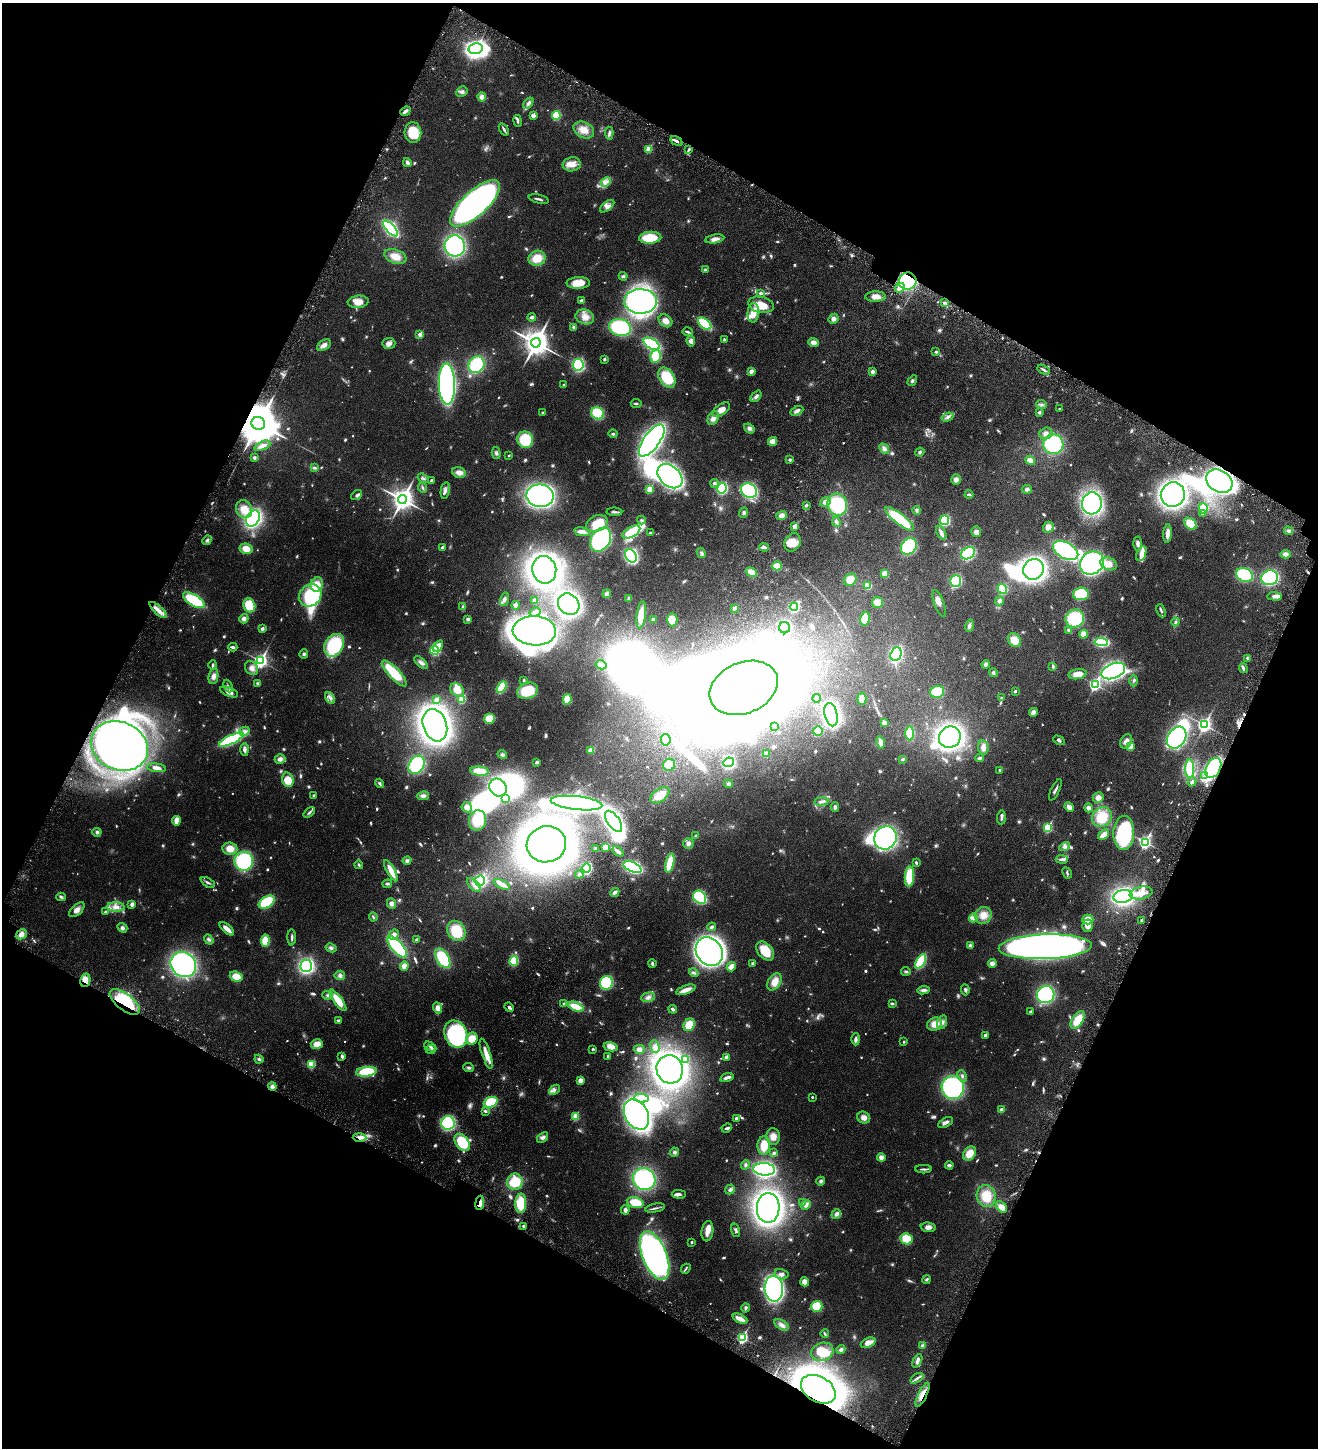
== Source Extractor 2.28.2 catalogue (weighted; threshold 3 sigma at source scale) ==
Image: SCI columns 289-5549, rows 97-5877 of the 5971 x 5969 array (HDU 1 of 3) = the unmasked area's bounding box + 8 px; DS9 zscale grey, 4 x 4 block average (1 PNG px = mean of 4 x 4 image px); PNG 1320 x 1450 px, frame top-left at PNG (2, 3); each listed source drawn as its Kron ellipse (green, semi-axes under 4 px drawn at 4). Shown black and unused: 45% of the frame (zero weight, under 4 of 8 exposures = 6% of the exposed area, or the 3 px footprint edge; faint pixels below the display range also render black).
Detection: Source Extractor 2.28.2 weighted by HDU 2 'WHT'. Background 0.0183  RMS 0.0026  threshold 0.0107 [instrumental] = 3 sigma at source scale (4.09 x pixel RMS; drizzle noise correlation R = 1.36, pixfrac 0.8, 0.05/0.05 arcsec/px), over >= 5 px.
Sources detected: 1070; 34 too faint to see at this stretch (4 x 4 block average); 48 inside a brighter object's white glare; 1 cosmic-ray / hot-pixel residue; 1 long thin detection or spike segment (spike, bleed or trail) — neither listed nor drawn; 11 coinciding with a brighter row at this scale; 60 inside a brighter listed object's ellipse — not listed separately; of the other 915, all 500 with FLUX_AUTO >= 2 (the completeness limit of this list) listed and drawn (415 fainter detections not listed), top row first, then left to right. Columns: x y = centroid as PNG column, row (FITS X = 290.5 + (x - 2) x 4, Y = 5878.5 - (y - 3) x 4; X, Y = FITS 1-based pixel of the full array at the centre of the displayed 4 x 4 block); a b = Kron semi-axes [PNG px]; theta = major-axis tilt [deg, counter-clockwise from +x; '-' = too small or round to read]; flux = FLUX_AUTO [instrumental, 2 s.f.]
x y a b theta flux
476 49 7 5 11 380
462 91 6 4 28 4.2
482 97 4 4 - 7.8
528 103 6 3 53 4.7
405 111 5 2 - 6.5
533 115 2 2 - 19
556 115 4 3 - 40
517 121 6 2 -81 3.6
504 129 7 2 -58 3
584 130 11 7 -28 15
413 132 10 8 -86 39
609 133 6 3 -87 3.1
676 141 6 2 -31 4.6
649 149 2 2 - 51
688 150 4 2 - 2.4
407 162 4 2 - 5.6
572 164 9 7 8 13
606 182 5 4 - 5.3
539 199 10 2 -13 3.5
475 203 32 12 42 630
607 206 8 4 39 5.7
390 228 10 4 -48 200
650 238 11 6 3 40
715 239 9 4 10 8.2
455 246 10 10 - 190
395 257 11 7 -21 16
537 258 8 7 - 23
705 270 4 3 - 2.1
623 276 4 3 - 2.9
908 281 9 8 - 100
578 283 12 6 0 19
900 288 5 3 - 9
761 293 3 2 - 4.4
875 296 10 5 1 11
581 300 3 3 - 2.6
641 301 16 12 -3 310
358 302 10 6 6 15
945 303 4 2 - 3.7
761 305 13 8 -12 19
753 313 10 6 85 13
532 317 4 3 - 3.7
585 317 9 7 -17 12
834 319 5 5 - 5.4
665 321 7 5 -38 7.3
705 324 7 4 -39 70
574 327 4 3 - 2.8
620 328 11 8 -14 98
687 332 5 2 - 2.5
420 334 2 2 - 20
724 340 4 2 - 2.3
691 341 5 4 - 5.4
813 342 5 4 - 7.5
536 343 5 4 - 1900
389 344 6 5 - 6
652 344 9 5 -30 110
324 345 8 5 32 7.2
936 352 3 3 - 2.4
656 356 6 5 - 36
604 359 2 2 - 7
476 365 9 7 55 77
578 365 6 5 - 110
1044 370 6 2 -31 3.3
751 371 3 3 - 6.4
872 372 4 4 - 4.2
667 378 11 7 -55 49
912 381 6 3 58 2.7
447 384 20 8 -89 430
563 384 2 2 - 2.3
756 396 7 3 50 4.5
636 403 5 2 - 2
1042 404 5 3 - 2.7
1060 409 3 2 - 2.2
721 410 10 5 35 13
797 411 7 3 27 5.4
1039 412 4 3 - 2.1
542 413 2 2 - 5.2
597 413 6 6 - 54
948 417 6 3 19 3.8
713 418 7 5 62 7.8
258 423 7 6 - 7500
749 428 6 4 -38 4
1046 433 6 5 - 6
613 434 4 3 - 2.3
525 440 8 8 - 46
652 440 18 8 54 470
773 441 4 4 - 10
1053 444 10 10 - 94
262 446 8 4 24 6.2
884 449 6 4 -47 5.6
920 452 5 3 - 2.2
496 453 6 3 -75 3
509 456 2 2 - 3.3
254 457 3 3 - 2.6
790 460 3 2 - 2.7
1030 461 5 3 - 14
314 468 4 4 - 2.2
459 472 7 5 -15 8.7
670 476 14 10 -43 320
423 478 6 3 -36 2.9
956 480 5 5 - 5.7
431 481 4 3 - 3.4
1219 481 14 10 -32 360
714 483 4 4 - 3.1
423 488 5 2 - 2.2
722 488 5 4 - 87
650 489 2 2 - 51
1027 489 5 4 - 3.6
445 490 8 3 79 4.5
749 491 8 6 -32 150
969 494 4 2 - 2.1
1173 494 12 12 - 460
357 495 6 3 39 3.2
540 496 13 11 -9 360
402 499 4 4 - 1200
825 502 5 4 - 7.5
1092 503 11 10 - 290
806 505 3 3 - 2.1
837 505 11 9 -67 83
1203 508 5 4 - 13
244 509 9 7 -59 18
917 510 4 3 - 2.6
614 512 8 2 -1 2.7
744 513 5 3 - 2.9
1203 514 4 3 - 2.5
782 515 5 4 - 7
253 518 9 6 59 200
900 519 18 5 -39 68
641 520 4 3 - 2.4
945 520 5 4 - 63
836 522 5 3 - 3.9
597 523 11 8 25 32
1190 524 7 5 -42 24
794 527 2 2 - 18
1048 527 5 5 - 10
1288 531 4 4 - 3.3
582 532 8 3 -10 9.5
631 532 10 5 29 71
976 532 5 5 - 4.9
650 533 4 2 - 2.4
941 533 7 3 -62 6.5
1168 533 9 3 87 9.2
207 540 5 3 - 2.8
601 540 13 9 57 250
792 542 9 8 - 17
1138 544 7 4 -88 4
909 546 9 7 50 92
443 547 3 2 - 3.2
764 547 5 3 - 3.5
246 549 6 5 - 14
1066 551 14 8 -29 150
701 553 5 3 - 2.7
968 553 7 5 30 80
1141 554 8 4 67 8
1285 554 5 4 - 6.2
631 556 7 5 -57 180
1092 563 12 11 - 310
1109 564 8 6 -23 15
777 566 5 4 - 18
1033 569 10 10 - 360
544 570 14 12 -79 560
751 572 6 3 -34 16
885 574 3 3 - 21
1244 575 9 6 -23 92
1270 578 8 7 - 150
850 580 7 5 43 17
956 581 6 5 - 83
317 584 7 6 - 20
868 586 3 3 - 24
1002 589 5 4 - 40
607 594 4 4 - 5.5
1081 594 7 6 - 77
310 595 12 10 41 93
1275 596 7 3 -4 5.2
504 599 7 3 74 4.4
629 599 4 3 - 3.5
194 600 12 5 -31 76
535 601 2 2 - 5.5
999 601 4 4 - 3.4
877 602 6 5 - 12
939 603 14 5 -70 7.5
569 604 11 10 - 320
249 605 7 6 - 43
516 605 4 3 - 3.9
463 607 3 2 - 4.4
794 607 4 4 - 72
734 608 2 2 - 13
158 610 11 3 -42 9.3
1161 611 7 2 -66 2.2
535 612 6 3 30 4.2
641 615 13 4 83 26
1075 618 9 9 - 68
244 619 5 4 - 5.2
468 619 4 3 - 3
653 619 3 3 - 2
672 619 7 5 -90 20
865 619 7 5 77 21
1175 622 4 4 - 2.6
969 626 6 3 74 3.9
785 628 5 5 - 120
262 629 2 2 - 10
1068 630 4 3 - 2.1
534 631 21 14 -3 1000
1083 634 4 4 - 10
1014 640 7 6 - 17
1101 642 7 4 -5 100
334 645 12 9 60 100
438 646 6 4 56 14
233 647 4 2 - 3.1
435 650 4 3 - 46
304 654 4 4 - 2.5
896 654 7 5 65 110
1247 658 3 2 - 2.5
260 661 3 3 - 390
421 663 8 3 -43 4.2
986 664 4 4 - 3.8
213 665 5 2 - 4.3
601 665 5 4 - 5.7
1053 666 3 2 - 2.2
252 668 8 6 -54 7.7
1243 668 5 2 - 3.3
1113 671 12 7 22 250
394 673 17 5 -46 47
993 673 4 3 - 2.8
1078 674 9 5 10 15
213 676 8 5 81 6.9
524 680 2 2 - 5
1134 681 6 2 90 2.1
258 683 4 3 - 2.4
1095 684 3 2 - 270
228 686 6 2 -65 2.7
502 687 6 4 60 38
744 688 35 25 24 1200
457 690 7 6 - 15
527 691 11 8 21 42
1015 691 2 2 - 5.8
229 692 9 4 -23 8.1
937 692 7 6 - 43
330 698 6 3 -57 3.8
817 698 4 2 - 2.3
1001 698 2 2 - 3.5
462 699 2 2 - 65
567 699 5 3 - 19
862 699 6 4 -85 12
436 700 2 2 - 12
1033 712 4 4 - 6.3
831 715 12 6 -76 370
489 719 5 5 - 24
884 723 4 3 - 5.8
435 725 16 11 -71 700
1204 725 3 3 - 380
775 727 2 2 - 2
244 731 5 4 - 5
818 731 5 5 - 18
910 733 7 4 -90 30
950 737 11 10 - 440
1177 738 12 9 58 150
231 739 13 4 26 140
666 740 6 5 - 9.5
1059 740 6 3 -29 3.2
1126 741 7 5 60 9.2
881 742 6 4 -78 7
119 746 29 24 -23 570
983 747 7 5 -83 7.6
1130 747 2 2 - 27
245 749 6 3 -88 5.1
591 750 4 3 - 11
766 754 3 3 - 8.1
502 755 5 4 - 3.2
980 758 4 3 - 2.5
280 759 5 5 - 5.7
903 759 4 3 - 2.3
537 762 3 2 - 3.4
728 762 5 4 - 130
416 765 10 7 58 91
669 765 6 6 - 11
156 768 9 4 -8 7.6
1213 768 11 7 60 110
1190 769 9 4 90 55
1000 770 2 2 - 3.9
479 771 9 4 -6 24
1205 775 4 3 - 3.1
288 780 7 5 -73 19
1192 782 5 2 - 3.7
380 783 5 3 - 2.8
729 784 4 3 - 2.5
498 788 9 8 - 330
1055 790 11 2 65 3.8
660 795 10 6 36 18
314 796 3 2 - 3.5
423 796 6 4 10 5.3
1098 798 5 5 - 8.6
506 799 2 2 - 13
821 802 7 3 6 4.3
577 803 26 6 -6 600
467 807 5 5 - 11
835 807 5 3 - 3.3
1069 807 5 4 - 6.5
1088 808 4 4 - 5.2
309 812 6 3 41 3
1001 817 7 3 88 3.1
1102 817 10 9 - 31
478 820 10 8 77 36
176 821 5 3 - 15
613 821 12 6 -55 370
1048 827 3 2 - 100
97 832 4 4 - 2.9
1124 833 17 10 87 85
1104 835 6 3 36 18
695 836 3 2 - 2.3
885 838 12 11 - 300
1145 842 3 2 - 260
546 844 20 18 11 1100
688 844 5 5 - 4.8
605 847 3 3 - 22
1065 847 6 4 29 4.3
230 849 7 6 - 16
596 849 3 2 - 3.3
618 851 6 2 -40 4.6
1062 859 6 2 -1 4.3
244 861 9 9 - 110
407 861 4 4 - 3.6
670 863 10 3 76 40
916 863 4 2 - 2.4
359 865 4 2 - 2.2
632 867 9 5 -23 150
586 868 5 4 - 60
391 871 12 3 -62 20
1067 873 6 2 -63 2.2
579 874 4 4 - 3.5
909 876 10 4 86 46
480 881 5 5 - 100
208 882 8 2 -29 3
387 884 5 3 - 2.5
501 884 8 3 -26 9.5
474 885 8 3 -45 6.2
615 892 5 3 - 3.6
1141 893 11 6 11 15
1123 896 9 6 12 200
61 897 4 3 - 2.5
700 897 7 5 -48 120
267 902 9 5 32 66
132 904 3 3 - 6.6
391 904 5 4 - 4.8
116 907 9 4 -3 9.4
77 910 9 5 42 7.7
105 912 2 2 - 5.3
983 915 8 8 - 15
373 917 4 2 - 2.1
973 918 4 3 - 3.3
1088 920 6 5 - 14
1141 921 4 2 - 2.6
1087 926 6 5 - 9.9
712 927 4 3 - 2.9
122 928 5 4 - 4
227 929 9 3 -41 13
456 931 10 8 -60 38
21 934 6 4 31 7.1
394 934 5 4 - 7.3
292 937 8 2 89 3.4
209 939 5 3 - 2.9
416 940 3 2 - 3.4
265 941 6 4 85 26
970 946 4 3 - 3.7
397 947 13 5 -49 95
1045 947 46 12 2 1400
331 948 5 3 - 3.1
765 951 11 7 -49 30
709 952 15 12 -54 510
443 958 11 6 -58 60
514 961 5 4 - 37
921 961 8 4 60 70
183 964 13 11 -40 300
652 964 4 3 - 2.8
753 964 2 2 - 11
992 964 4 4 - 6.8
306 966 6 5 - 150
404 966 4 4 - 11
731 967 5 3 - 15
906 971 4 3 - 2.1
694 973 5 3 - 2.9
340 975 5 5 - 3.7
236 977 6 5 - 22
85 980 7 5 76 10
775 982 9 6 57 15
606 983 7 6 - 120
686 990 10 3 20 13
923 990 6 3 6 4.4
965 990 5 3 - 2.8
328 995 5 4 - 3.5
1046 995 9 8 - 150
648 997 7 4 15 6.4
338 1000 13 4 -54 29
125 1002 18 8 -38 83
564 1004 2 2 - 9.1
892 1004 3 2 - 2.4
509 1007 5 3 - 3.9
576 1007 8 4 -21 25
438 1008 5 4 - 8.4
673 1009 4 2 - 4.9
1030 1011 2 2 - 4.2
1078 1020 10 5 56 30
338 1021 4 3 - 2.7
942 1022 7 5 74 5.8
935 1024 8 6 25 16
689 1025 6 5 - 26
456 1034 14 11 -64 160
985 1035 2 2 - 7.6
472 1039 6 5 - 21
856 1039 6 3 88 4
904 1042 2 2 - 3.4
317 1044 6 5 - 13
430 1047 6 2 -30 2.9
611 1047 7 4 -11 14
655 1047 6 4 -73 5.3
431 1049 5 3 - 2.6
593 1049 2 2 - 2.5
639 1049 5 4 - 6.1
486 1054 16 4 -72 14
342 1056 4 3 - 3.2
608 1056 3 2 - 4.1
726 1057 4 3 - 4.5
259 1059 4 3 - 2.3
686 1059 2 2 - 19
311 1064 4 3 - 36
469 1068 5 3 - 2.6
670 1069 14 13 - 710
366 1072 10 5 6 58
962 1076 6 3 -64 3.1
727 1078 7 2 18 6.2
580 1080 4 4 - 6.4
272 1086 4 4 - 5
953 1088 11 11 - 190
554 1090 6 3 42 3.7
812 1097 2 2 - 3.1
641 1098 7 3 -8 6.1
491 1102 7 5 22 43
1002 1110 2 2 - 19
485 1111 3 2 - 2.4
636 1115 16 11 -60 400
576 1116 2 2 - 58
736 1118 2 2 - 7.3
864 1118 6 5 - 8.6
945 1122 8 3 28 5.7
448 1123 7 6 - 120
727 1128 5 2 - 4.1
360 1137 7 4 -1 8.4
543 1137 6 4 38 4.9
773 1137 8 6 -88 11
462 1142 10 6 -52 66
764 1145 9 6 86 26
675 1152 4 4 - 3.2
774 1153 3 3 - 2.5
969 1153 8 5 52 19
881 1157 4 4 - 6.8
745 1165 5 3 - 2.3
949 1165 4 2 - 4.1
764 1169 11 6 -4 310
923 1169 8 2 1 3
644 1179 11 10 - 150
821 1181 4 4 - 3.3
515 1182 8 8 - 40
730 1189 5 4 - 3.5
679 1194 7 3 -1 3.9
986 1196 11 9 -78 29
635 1202 8 5 -13 32
480 1203 7 2 82 5.3
521 1203 9 5 88 42
803 1203 2 2 - 11
806 1205 5 3 - 6
1001 1207 6 4 -46 11
655 1208 10 2 12 3.2
768 1208 15 11 88 690
625 1210 5 3 - 4.5
836 1214 5 3 - 5.3
523 1226 2 2 - 3.8
928 1227 8 5 -5 6.2
736 1230 7 3 -73 3.2
707 1231 10 6 83 12
906 1239 6 5 - 35
692 1242 2 2 - 5
655 1256 25 12 -68 520
686 1269 5 2 - 2.1
781 1274 7 5 -14 6.4
926 1279 4 2 - 2.3
805 1282 4 4 - 10
774 1289 13 9 -86 300
817 1306 5 5 - 46
746 1308 4 3 - 2.8
740 1319 8 3 -24 13
782 1325 8 4 -30 5.7
825 1334 4 2 - 2.4
742 1338 3 2 - 190
868 1343 8 4 22 13
923 1346 3 3 - 4.2
841 1349 4 4 - 2.9
822 1352 11 9 20 23
917 1361 7 3 64 5
917 1378 7 2 32 4.3
818 1389 19 12 -30 1000
923 1395 13 3 64 10
Overlapping masked pixels (flux is a lower limit): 13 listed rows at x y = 908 281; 258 423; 1219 481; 1213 768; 1045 947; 85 980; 125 1002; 272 1086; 360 1137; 480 1203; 655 1256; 818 1389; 923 1395
Diffuse or blended objects may show on this block-average render without a row.